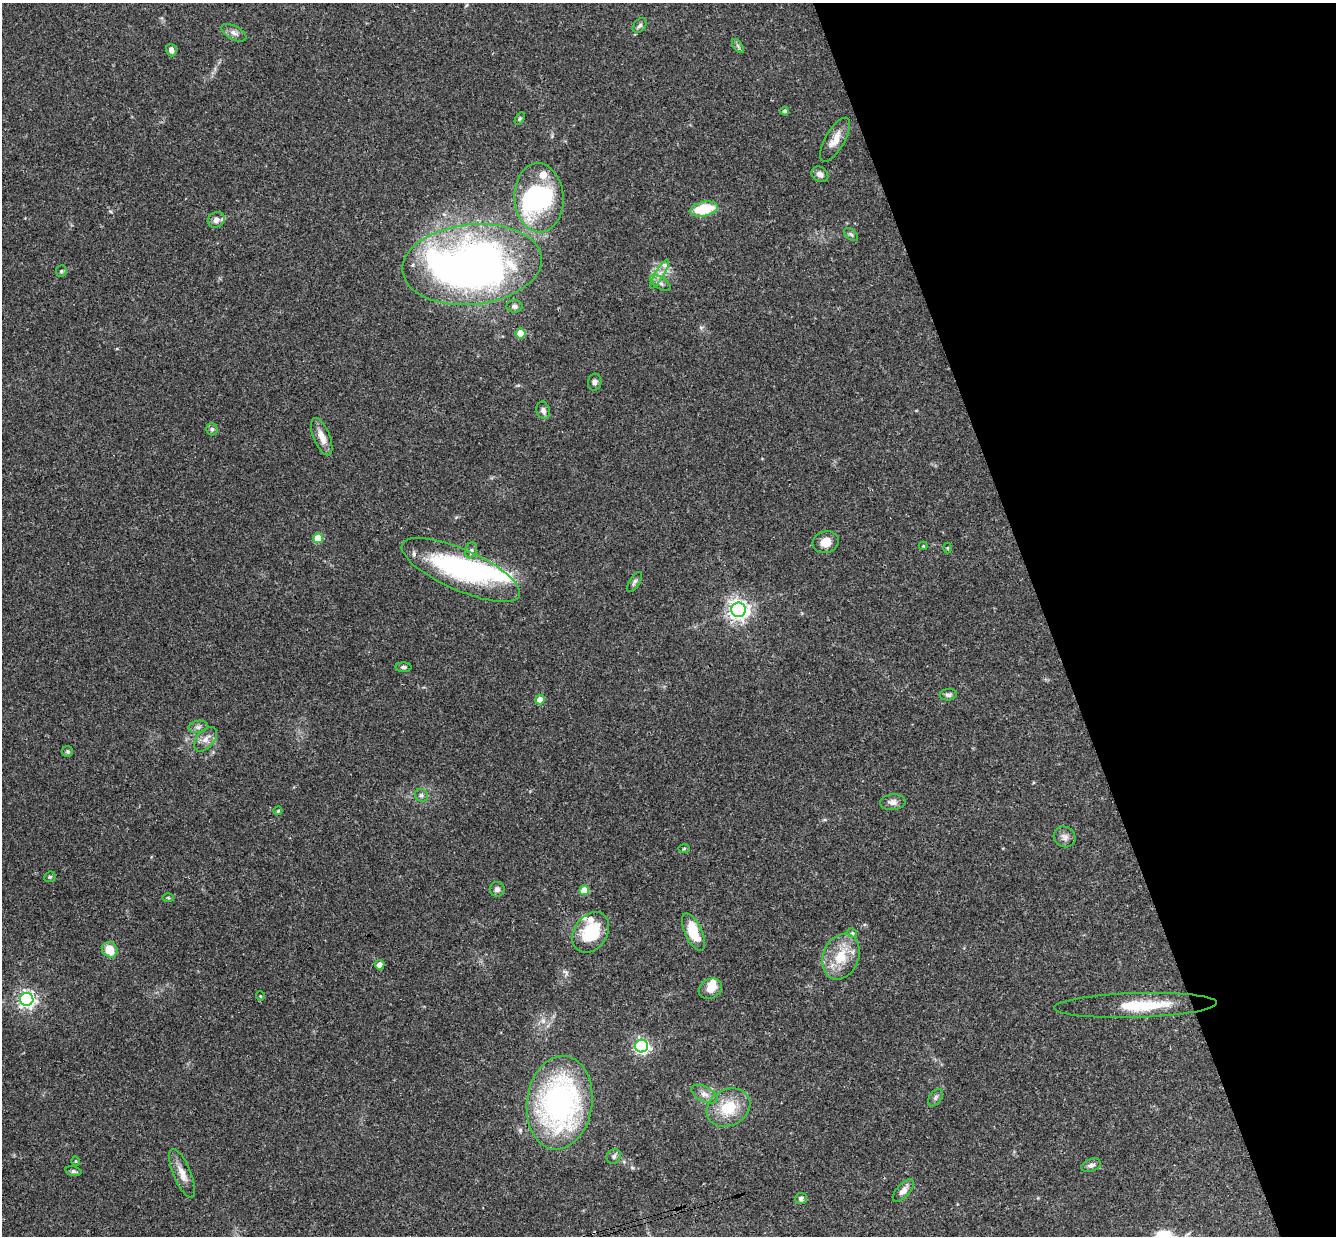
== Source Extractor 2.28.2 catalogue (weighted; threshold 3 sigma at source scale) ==
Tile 12 of 4 x 4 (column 4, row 3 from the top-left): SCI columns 4059-5392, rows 1529-2762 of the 5448 x 5402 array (HDU 1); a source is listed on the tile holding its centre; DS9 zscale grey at full resolution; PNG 1338 x 1238 px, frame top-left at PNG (2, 3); each listed source drawn as its Kron ellipse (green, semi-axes under 4 px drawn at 4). Shown black and unused: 22% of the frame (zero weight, under 3 of 4 exposures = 6% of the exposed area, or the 3 px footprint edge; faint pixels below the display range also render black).
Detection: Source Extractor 2.28.2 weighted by HDU 2 'WHT'; one run over the whole footprint, this tile lists its part. Background 0.0769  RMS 0.0033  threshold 0.0149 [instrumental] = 3 sigma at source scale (4.5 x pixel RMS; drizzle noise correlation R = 1.50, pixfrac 1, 0.05/0.05 arcsec/px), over >= 5 px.
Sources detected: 79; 5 inside a brighter object's white glare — neither listed nor drawn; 7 inside a brighter listed object's ellipse — not listed separately; the other 67 listed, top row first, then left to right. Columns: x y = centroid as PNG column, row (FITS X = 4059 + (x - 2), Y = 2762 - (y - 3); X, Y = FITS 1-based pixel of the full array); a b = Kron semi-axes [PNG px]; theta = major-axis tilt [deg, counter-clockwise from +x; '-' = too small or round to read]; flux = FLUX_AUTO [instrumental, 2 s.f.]
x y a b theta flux
640 25 8 6 49 0.95
234 33 14 7 -28 1.7
738 46 8 4 -54 0.72
171 50 6 5 - 1.6
785 111 4 4 - 0.68
520 118 7 4 58 0.44
835 140 25 9 60 4.3
820 174 9 7 -35 1.4
539 198 35 24 -87 39
704 209 14 7 11 12
216 220 9 7 35 1.7
851 234 8 5 -38 0.68
472 264 70 40 6 240
61 271 6 5 - 0.48
659 274 16 4 59 2
660 283 12 5 -33 1.3
515 306 8 6 3 1.1
520 333 5 5 - 8
595 382 8 7 - 1.1
543 410 9 6 -69 1.2
212 429 6 6 - 0.71
322 437 20 8 -68 3.6
318 538 5 5 - 9.4
826 542 13 10 17 3.7
923 546 4 4 - 0.29
947 548 5 3 - 0.28
471 550 8 6 71 0.96
461 570 64 20 -24 52
634 582 11 5 60 0.94
738 610 7 7 - 200
403 667 8 4 0 0.76
948 695 8 6 7 0.98
540 700 5 4 - 4.4
198 727 9 6 9 1.2
206 739 14 8 49 2.5
68 751 5 5 - 0.51
421 795 7 6 - 0.89
893 802 13 7 5 1.9
278 811 4 3 - 0.38
1065 837 11 10 - 1.7
684 849 5 3 - 0.35
50 877 6 5 - 0.44
497 889 7 7 - 1.2
584 890 5 4 - 6
168 898 5 3 - 0.37
591 932 22 16 55 15
693 932 20 8 -65 9.9
852 933 5 4 - 0.53
110 950 8 7 - 6.4
841 957 23 17 68 9.9
380 965 5 4 - 2.4
710 989 12 9 29 3.5
260 996 5 3 - 0.28
27 999 6 6 - 120
1135 1005 81 12 2 14
641 1046 6 6 - 88
704 1094 14 7 -28 2.2
935 1098 10 6 55 0.89
559 1103 47 32 82 85
728 1108 23 18 27 12
614 1156 8 6 52 0.93
75 1161 5 3 - 0.29
1091 1165 10 6 19 1.3
73 1171 8 4 -12 0.75
182 1173 26 8 -67 3.6
903 1191 14 6 48 2.4
801 1199 6 5 - 0.9